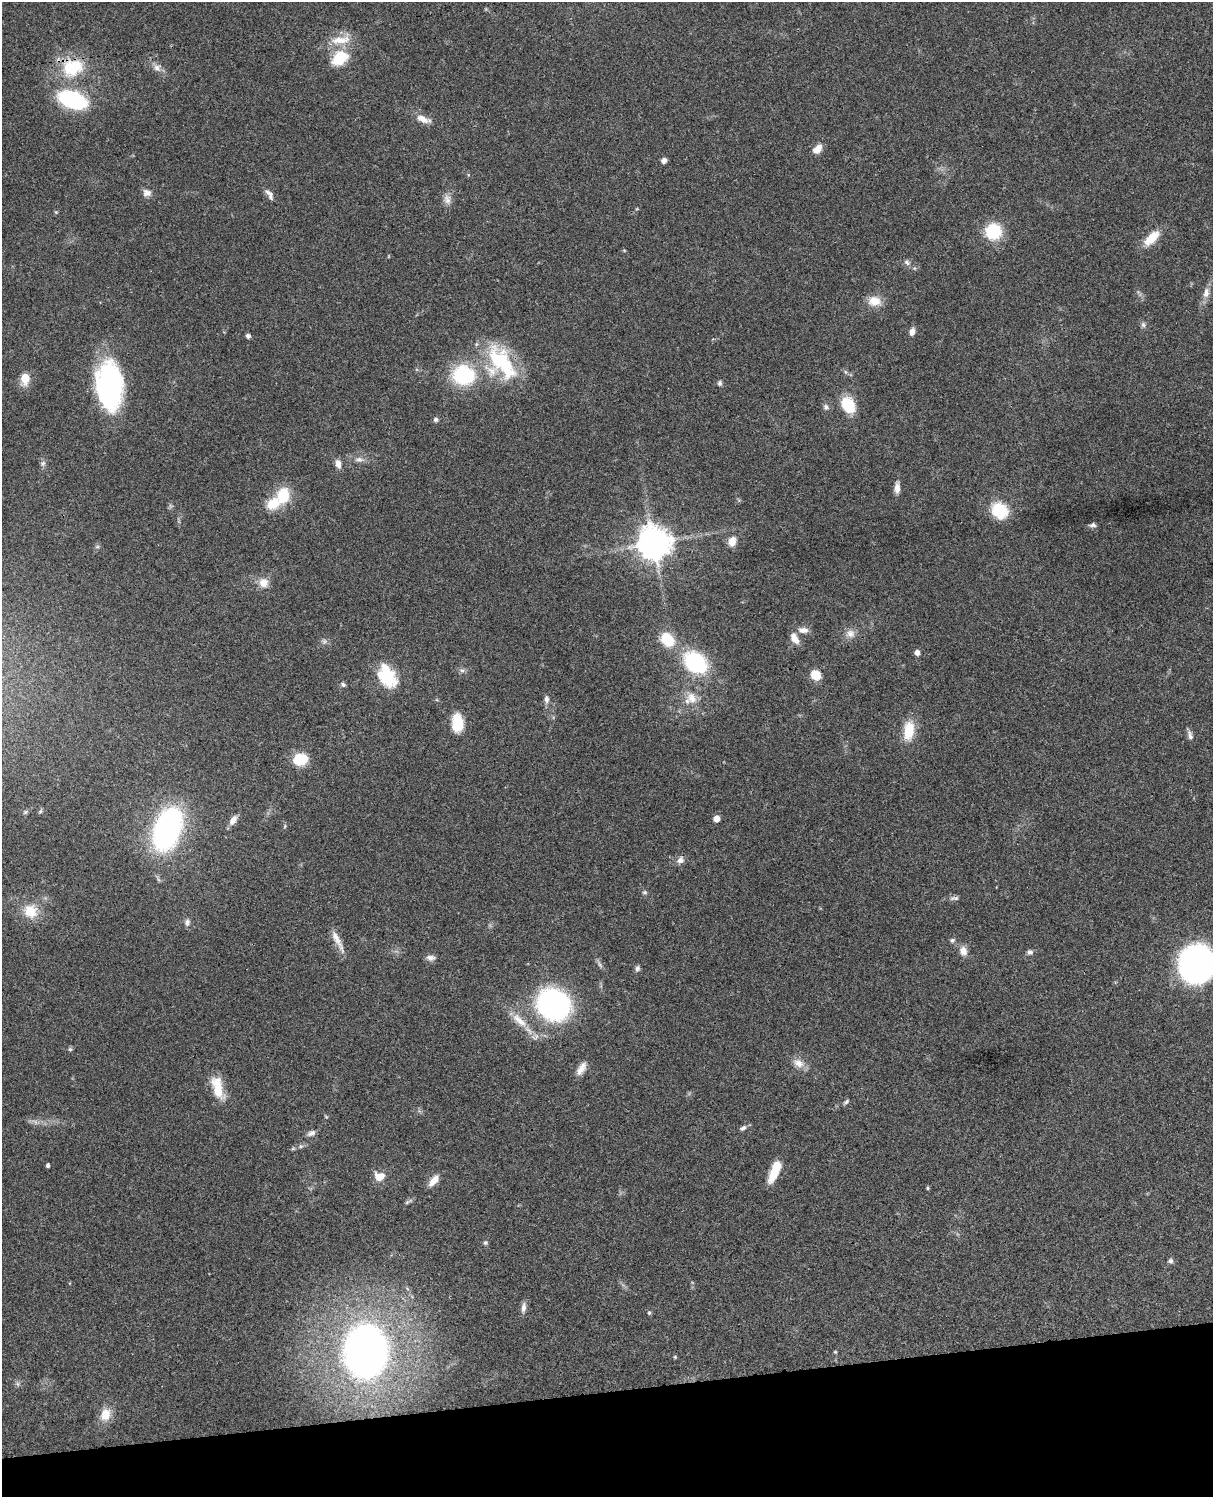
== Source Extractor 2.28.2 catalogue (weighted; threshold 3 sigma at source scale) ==
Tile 10 of 4 x 3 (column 2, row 3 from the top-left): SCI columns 1333-2543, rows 277-1771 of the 5085 x 4925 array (HDU 1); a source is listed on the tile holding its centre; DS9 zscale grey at full resolution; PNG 1215 x 1499 px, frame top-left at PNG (2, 2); no overlay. Shown black and unused: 7% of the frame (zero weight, under 3 of 4 exposures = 6% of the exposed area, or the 3 px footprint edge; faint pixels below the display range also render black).
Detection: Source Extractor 2.28.2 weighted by HDU 2 'WHT'; one run over the whole footprint, this tile lists its part. Background 0.0895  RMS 0.0062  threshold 0.0278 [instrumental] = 3 sigma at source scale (4.5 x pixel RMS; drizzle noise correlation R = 1.50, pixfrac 1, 0.05/0.05 arcsec/px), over >= 5 px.
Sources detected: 107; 3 too faint to see at this stretch — not listed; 3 inside a brighter listed object's ellipse — not listed separately; the other 101 listed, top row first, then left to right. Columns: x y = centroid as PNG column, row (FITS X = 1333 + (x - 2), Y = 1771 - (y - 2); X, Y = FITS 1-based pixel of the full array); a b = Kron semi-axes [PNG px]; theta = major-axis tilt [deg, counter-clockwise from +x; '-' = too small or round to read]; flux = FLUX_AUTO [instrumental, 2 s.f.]
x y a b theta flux
341 40 33 13 11 13
340 58 22 16 36 20
73 67 30 23 20 32
157 68 12 10 -54 4
72 100 25 14 -19 66
423 119 18 8 -22 6.5
818 149 12 8 43 6
664 161 7 6 - 2.2
147 193 12 10 -12 3.6
269 194 18 7 -57 3.4
447 199 14 11 -84 4.3
56 212 5 4 - 0.7
993 231 15 15 - 29
1151 238 21 10 43 12
624 250 5 3 - 0.6
907 262 11 6 -38 2.1
1206 293 15 8 79 4.6
874 301 17 12 -6 9.1
1143 325 8 6 78 1.5
912 332 8 6 72 3.9
248 336 5 4 - 1.9
500 361 44 35 -65 53
463 375 21 18 -10 52
25 378 6 5 - 28
720 383 7 5 -78 1.5
109 386 46 25 -86 110
848 405 14 11 -63 26
826 407 7 6 - 1.9
436 419 6 6 - 1.6
359 459 12 7 0 3.2
43 463 8 7 - 1.8
338 464 10 6 -77 4.3
897 488 13 7 90 3.9
283 496 20 15 75 19
999 510 13 11 -45 31
1093 525 9 5 4 1.8
732 541 9 7 69 7.5
654 543 11 10 - 1100
97 547 6 4 1 0.98
264 583 12 12 - 6.6
803 630 14 7 -3 4.3
850 634 13 11 -10 5
794 638 13 7 -60 6.3
667 640 17 13 -46 18
324 641 8 7 - 1.9
917 653 4 4 - 5.5
695 662 20 15 -38 67
462 670 7 4 -1 1.4
816 675 10 8 -42 11
387 677 21 14 -62 36
343 684 7 6 - 1.5
692 698 19 13 -58 9.6
546 699 10 6 -85 2.6
457 723 18 11 -87 16
909 730 23 12 83 16
1190 735 13 6 -73 2.6
300 759 13 10 13 21
40 811 7 5 67 1.1
25 812 7 5 18 1.2
716 819 5 5 - 8
233 820 13 7 57 4.5
285 826 5 5 - 0.8
168 829 30 17 71 220
680 860 10 8 45 3.4
645 892 6 6 - 1.1
954 898 14 6 3 2.2
30 911 19 18 - 14
187 922 11 7 79 2.4
337 940 34 7 -63 7.2
952 940 7 6 - 1.3
963 951 13 10 -70 4.8
1030 952 7 7 - 1.9
431 958 12 7 -2 2.9
1196 963 29 27 89 210
637 968 9 6 72 1.6
553 1004 27 24 -34 160
519 1020 30 10 -43 12
70 1049 6 6 - 1
798 1063 16 11 -25 6.1
581 1068 18 8 59 5.3
218 1088 29 12 -73 16
846 1102 8 4 47 1.4
743 1128 9 6 31 2
311 1133 10 7 20 2.6
301 1146 6 5 - 1.1
293 1148 6 4 20 0.87
48 1165 4 3 - 1.6
774 1171 23 8 67 16
379 1176 14 11 -3 7.3
434 1180 16 7 52 6
928 1188 4 4 - 0.91
408 1201 14 4 26 1.4
485 1243 6 6 - 1.3
1170 1261 6 6 - 1.7
523 1307 15 6 82 3.3
649 1313 6 5 - 0.92
365 1351 37 30 90 390
835 1352 5 4 - 0.67
675 1357 5 4 - 0.72
17 1384 7 4 -89 1.3
105 1414 17 13 67 9.2
Overlapping masked pixels (flux is a lower limit): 3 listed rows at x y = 73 67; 72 100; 500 361
Isophote crosses this tile's border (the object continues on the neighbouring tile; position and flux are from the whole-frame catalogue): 1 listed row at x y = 1196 963